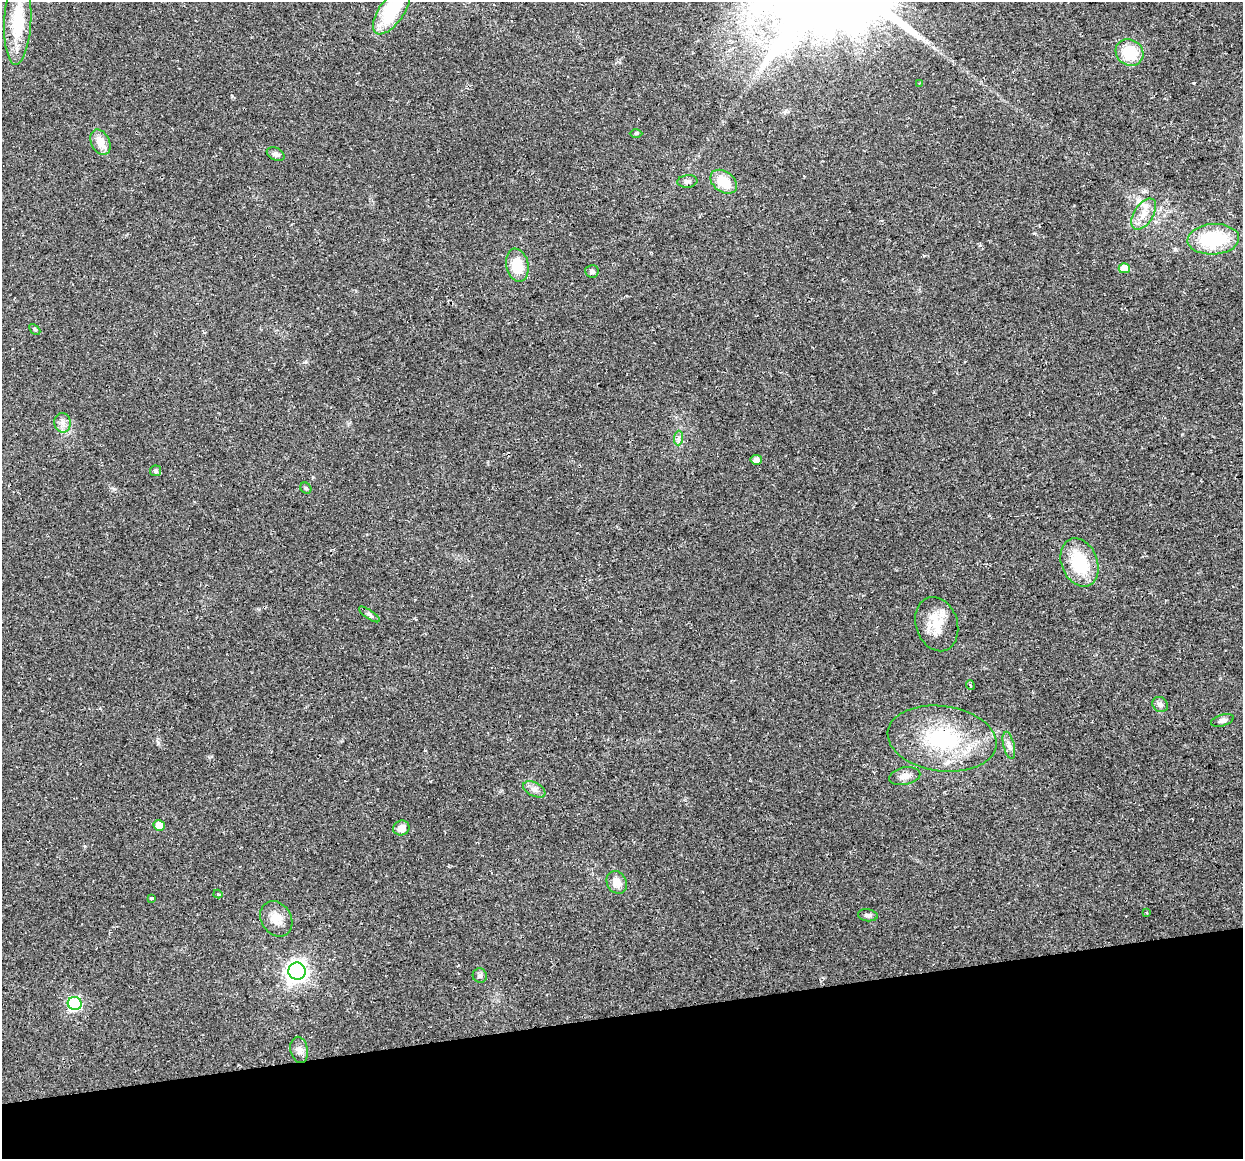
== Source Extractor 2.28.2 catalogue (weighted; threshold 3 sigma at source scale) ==
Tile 14 of 4 x 4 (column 2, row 4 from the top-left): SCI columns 1273-2513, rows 89-1245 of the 5027 x 4754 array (HDU 1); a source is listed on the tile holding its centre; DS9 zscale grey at full resolution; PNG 1245 x 1161 px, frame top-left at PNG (2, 2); each listed source drawn as its Kron ellipse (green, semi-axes under 4 px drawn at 4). Shown black and unused: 12% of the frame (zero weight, under 2 of 3 exposures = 2% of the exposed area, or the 3 px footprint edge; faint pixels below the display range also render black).
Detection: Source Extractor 2.28.2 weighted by HDU 2 'WHT'; one run over the whole footprint, this tile lists its part. Background 0.108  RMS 0.011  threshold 0.0482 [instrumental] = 3 sigma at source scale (4.5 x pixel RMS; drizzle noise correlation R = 1.50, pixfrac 1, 0.0396/0.0396 arcsec/px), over >= 5 px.
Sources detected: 44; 1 cosmic-ray / hot-pixel residue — neither listed nor drawn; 1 inside a brighter listed object's ellipse — not listed separately; the other 42 listed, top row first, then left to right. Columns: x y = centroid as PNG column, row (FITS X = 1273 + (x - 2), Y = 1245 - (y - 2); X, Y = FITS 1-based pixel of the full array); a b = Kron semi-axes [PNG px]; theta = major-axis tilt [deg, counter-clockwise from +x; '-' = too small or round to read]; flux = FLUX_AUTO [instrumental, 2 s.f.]
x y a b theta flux
391 11 27 12 55 65
18 21 43 13 87 55
1129 52 14 13 - 43
919 83 3 3 - 1.6
636 133 6 4 1 1.2
100 142 13 9 -62 14
276 154 9 6 -25 4.2
687 181 10 6 8 3.3
724 182 14 10 -36 25
1144 214 17 9 57 12
1213 239 26 15 4 70
517 265 17 11 -77 29
1124 268 5 5 - 14
592 271 7 6 - 3.1
35 329 6 4 -45 1.3
63 423 10 8 -78 5.6
678 438 7 4 88 2.9
756 460 6 5 - 5.8
156 471 5 5 - 2.3
306 488 6 5 - 1.7
1079 562 25 18 -68 52
369 614 12 4 -34 2.9
937 624 28 21 -72 26
970 685 5 3 - 1.8
1160 704 8 7 - 4.1
1222 720 12 5 16 3.6
942 739 55 32 -8 100
1009 745 14 5 -76 4.7
905 776 16 8 12 7.4
534 789 12 7 -27 5
159 825 6 5 - 15
401 828 8 7 - 8.5
617 882 12 9 -60 10
218 894 4 3 - 0.87
152 898 4 3 - 16
1146 913 3 2 - 1.2
868 915 10 6 -7 3
276 919 19 15 -57 15
297 971 8 8 - 620
480 976 7 7 - 2.6
75 1003 7 6 - 140
299 1050 13 9 -78 5.9
Isophote crosses this tile's border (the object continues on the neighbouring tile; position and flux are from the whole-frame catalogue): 2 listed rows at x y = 391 11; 18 21
Unlisted compact peaks at least as high as the median listed source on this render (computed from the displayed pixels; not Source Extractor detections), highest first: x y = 158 743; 1194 83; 232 96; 114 489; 305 362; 1034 233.